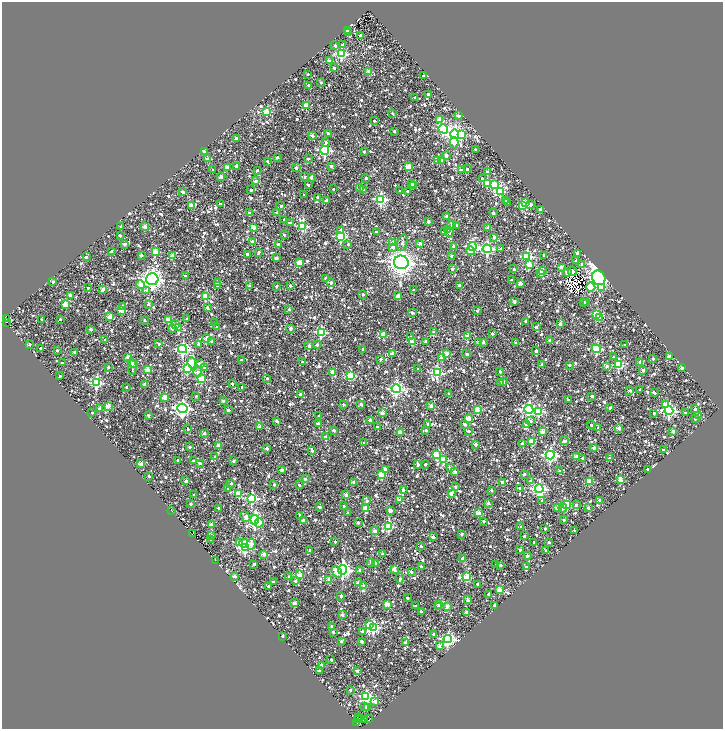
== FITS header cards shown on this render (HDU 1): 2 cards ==
NAXIS1  =                 1442
NAXIS2  =                 1453

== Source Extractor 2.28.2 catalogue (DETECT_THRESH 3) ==
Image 1442 x 1453 px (HDU 1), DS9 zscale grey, zoomed out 1/2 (1 PNG px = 2 x 2 image px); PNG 725 x 731 px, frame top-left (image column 2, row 1453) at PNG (2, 2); each listed source drawn as its Kron ellipse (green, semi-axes under 4 px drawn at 4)
Background 1.54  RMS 2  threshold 5.91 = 3 sigma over >= 5 px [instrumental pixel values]
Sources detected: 1628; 184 cannot appear on this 1/2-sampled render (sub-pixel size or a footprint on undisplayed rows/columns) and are neither listed nor drawn; of the other 1444, the 500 brightest by FLUX_AUTO listed and drawn (944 fainter detections omitted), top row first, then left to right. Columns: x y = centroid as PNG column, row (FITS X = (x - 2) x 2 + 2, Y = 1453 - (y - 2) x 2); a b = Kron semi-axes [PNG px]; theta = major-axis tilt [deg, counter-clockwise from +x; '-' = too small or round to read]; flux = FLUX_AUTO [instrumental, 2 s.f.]
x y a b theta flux
347 31 2 2 - 2100
348 33 3 2 - 2100
360 35 2 2 - 2600
335 45 2 2 - 1400
342 45 4 2 - 1300
341 54 4 3 - 38000
329 61 2 2 - 3700
334 68 2 2 - 1500
369 71 2 2 - 5200
308 74 2 2 - 960
423 76 2 2 - 1000
321 83 2 2 - 1200
309 85 2 2 - 1500
428 94 2 2 - 2100
415 97 2 2 - 1200
306 105 3 3 - 9200
266 112 3 3 - 14000
392 113 2 2 - 1300
459 116 2 2 - 1700
439 119 3 2 - 5700
374 121 2 2 - 1300
443 129 5 4 - 40000
394 131 2 2 - 1000
328 133 2 2 - 1900
455 134 4 4 - 130000
461 134 4 4 - 6200
312 136 2 2 - 2900
236 138 2 2 - 2000
326 142 3 2 - 1200
454 143 5 4 - 3900
475 149 2 2 - 1200
325 150 4 4 - 50000
204 151 2 2 - 4300
364 152 2 2 - 1500
446 156 3 2 - 2900
277 157 2 2 - 1500
207 159 2 2 - 2800
308 159 2 2 - 1100
438 160 2 2 - 1700
441 160 2 2 - 1300
267 161 2 2 - 1000
236 166 3 2 - 1800
331 166 2 2 - 2300
227 167 2 2 - 6000
408 167 3 3 - 8800
296 168 2 2 - 2000
467 169 2 2 - 1300
213 170 2 2 - 1400
257 170 2 2 - 1100
461 170 2 2 - 2700
487 172 3 2 - 2100
221 177 4 2 - 1700
305 177 2 2 - 1100
311 177 2 2 - 1600
366 178 2 2 - 1700
482 179 2 2 - 1000
256 181 2 2 - 3500
487 183 3 3 - 15000
412 184 2 2 - 2100
308 185 2 2 - 1000
494 185 3 3 - 14000
413 186 2 2 - 1100
360 188 4 3 - 1100
333 189 2 2 - 960
251 190 2 2 - 1600
364 190 2 2 - 2200
400 191 2 2 - 1300
408 191 2 2 - 1500
500 191 3 3 - 26000
182 192 2 2 - 3000
304 195 2 2 - 1300
317 197 2 2 - 1200
381 199 4 4 - 52000
326 200 2 2 - 2500
506 200 2 2 - 1900
526 202 3 3 - 5000
508 203 2 2 - 2000
220 204 2 2 - 1600
530 204 3 2 - 3400
191 205 3 2 - 6300
281 206 2 2 - 1100
523 206 3 3 - 13000
540 209 2 2 - 1500
276 212 2 2 - 1000
249 213 2 2 - 1500
493 213 3 2 - 2100
446 216 2 2 - 2800
284 220 2 2 - 2200
428 221 2 2 - 1600
290 223 3 2 - 1300
452 224 2 2 - 2500
456 225 2 2 - 1600
302 226 3 3 - 22000
121 227 2 2 - 1400
145 227 2 2 - 5200
488 227 2 2 - 3800
254 228 3 2 - 5600
447 230 3 2 - 1900
340 231 3 3 - 1500
376 232 2 2 - 1100
445 232 3 3 - 1600
449 232 2 2 - 1500
284 235 2 2 - 1100
120 236 2 2 - 1200
341 236 4 3 - 34000
494 237 2 2 - 1900
252 241 2 2 - 1300
392 242 2 2 - 1600
402 243 8 4 77 1000
420 243 2 2 - 2000
124 244 2 2 - 2700
278 244 2 2 - 1900
348 244 2 2 - 1300
393 247 3 3 - 2400
453 247 2 2 - 1700
472 247 4 4 - 42000
487 249 4 4 - 62000
501 249 2 2 - 1600
111 251 2 2 - 1400
471 251 4 3 - 2600
155 252 3 3 - 10000
259 252 2 2 - 2100
247 254 2 2 - 2200
577 254 2 2 - 2700
141 255 2 2 - 1600
544 255 2 2 - 1000
173 256 3 2 - 4300
451 256 2 2 - 1100
527 256 4 3 - 30000
86 257 2 2 - 1600
277 258 3 2 - 1300
576 261 3 2 - 1100
401 262 7 7 - 360000
300 263 3 3 - 9000
529 264 3 3 - 7800
582 264 3 2 - 1500
561 267 2 2 - 2300
452 269 2 2 - 1300
514 269 2 2 - 1500
542 271 3 2 - 6700
573 272 4 2 - 2500
540 273 3 2 - 1800
567 273 3 2 - 6100
185 276 2 2 - 1500
326 278 2 2 - 1800
599 278 7 6 - 200000
152 279 6 6 - 210000
511 280 2 2 - 1700
53 282 2 2 - 1400
218 283 2 2 - 4600
331 283 2 2 - 2100
520 283 2 2 - 3700
141 285 4 3 - 3500
459 285 2 2 - 1400
217 286 2 2 - 1900
249 286 2 2 - 2200
276 286 2 2 - 1100
290 286 2 2 - 1000
591 287 4 3 - 16000
88 288 2 2 - 1100
601 288 4 4 - 2300
103 289 3 2 - 4000
147 290 4 3 - 2200
413 290 2 2 - 1000
363 294 2 2 - 1700
70 295 2 2 - 3500
206 296 3 3 - 14000
397 296 3 2 - 2300
514 301 2 2 - 2600
583 302 2 2 - 1100
586 302 2 2 - 1500
148 304 3 2 - 2000
66 305 3 2 - 8600
122 306 3 2 - 1900
207 308 2 2 - 2100
289 309 2 2 - 1100
121 310 2 2 - 7300
477 311 3 2 - 1200
412 313 2 2 - 2100
596 314 3 3 - 19000
110 316 3 2 - 7100
600 317 3 3 - 7100
6 319 2 1 - 4700
42 319 2 2 - 1100
60 319 2 2 - 1100
168 319 2 2 - 4400
187 319 2 2 - 1300
144 320 2 2 - 960
526 321 3 2 - 1900
7 322 2 1 - 2700
214 323 2 2 - 1300
176 324 3 3 - 1600
560 324 2 2 - 3000
179 327 3 2 - 7900
217 327 3 2 - 1100
536 327 3 2 - 1100
172 328 2 2 - 1800
290 328 2 2 - 2200
91 329 2 2 - 1500
321 332 4 3 - 31000
434 332 2 2 - 1500
492 334 2 2 - 1300
383 335 3 2 - 8500
468 336 2 2 - 5200
410 337 3 2 - 1700
207 338 2 2 - 4800
105 340 2 2 - 1300
550 340 2 2 - 3000
212 341 2 2 - 2200
426 341 2 2 - 1800
412 342 3 3 - 10000
479 342 2 2 - 2200
483 342 2 2 - 2200
516 343 2 2 - 1200
29 344 3 2 - 1000
158 344 2 2 - 960
199 344 2 2 - 1600
317 345 2 2 - 1800
625 345 2 2 - 1600
309 346 2 2 - 2700
40 348 2 2 - 1400
183 349 4 4 - 62000
363 349 2 2 - 1200
596 349 4 3 - 31000
57 350 2 2 - 1300
536 351 2 2 - 2000
75 352 2 2 - 2000
393 353 2 2 - 4000
447 353 3 2 - 3400
467 354 2 2 - 1700
127 357 3 2 - 1300
613 357 2 2 - 1100
670 357 3 3 - 4500
441 358 3 2 - 3600
381 359 2 2 - 1200
653 359 2 2 - 1500
241 360 2 2 - 980
302 362 2 2 - 1800
640 362 3 2 - 3300
62 363 2 2 - 1300
133 363 2 2 - 3200
192 363 5 4 - 17000
201 364 3 2 - 5200
542 364 2 2 - 1700
569 365 2 2 - 1800
618 365 4 4 - 16000
607 366 3 2 - 1900
108 367 2 2 - 1300
132 367 8 2 -84 980
205 368 3 3 - 980
682 368 2 2 - 1800
188 369 4 3 - 26000
418 369 2 2 - 1300
147 370 3 2 - 6100
643 370 2 2 - 2900
500 371 2 2 - 1700
198 372 5 4 - 1700
332 372 2 2 - 5200
437 373 4 4 - 33000
60 376 2 2 - 1300
350 376 3 3 - 20000
267 378 2 2 - 1100
201 379 3 3 - 16000
503 382 2 2 - 1300
96 383 3 3 - 39000
501 383 2 2 - 1800
145 384 2 2 - 3000
232 384 2 2 - 1400
126 387 2 2 - 1100
242 387 2 2 - 1300
396 389 5 4 - 84000
630 390 2 2 - 1300
640 390 2 2 - 960
654 392 4 2 - 1300
300 394 2 2 - 1500
449 394 3 2 - 1500
196 396 2 2 - 1200
592 396 2 2 - 1500
165 398 3 3 - 9400
568 400 3 2 - 1000
223 401 2 2 - 1600
343 404 2 2 - 1600
361 404 3 2 - 1700
666 404 4 3 - 6500
108 406 3 3 - 8200
431 406 2 2 - 4300
182 408 5 4 - 110000
610 408 3 2 - 1100
99 409 2 2 - 1900
529 409 5 4 - 76000
695 409 2 2 - 2200
228 410 2 2 - 2500
477 410 3 2 - 8500
539 411 4 3 - 26000
669 411 4 4 - 67000
92 413 2 2 - 1400
382 413 2 2 - 5500
654 413 2 2 - 1400
686 413 2 2 - 1500
148 415 2 2 - 1600
699 415 2 2 - 1500
319 416 2 2 - 1200
695 418 2 2 - 2100
468 419 3 3 - 7800
370 420 2 2 - 3600
277 421 3 2 - 1800
530 421 3 2 - 2000
318 424 2 2 - 3700
428 424 2 2 - 1300
465 424 3 2 - 1700
526 425 2 2 - 2300
591 425 4 2 - 1100
260 427 2 2 - 4200
377 427 2 2 - 1500
598 428 2 2 - 2100
619 428 2 2 - 5600
188 429 2 2 - 1200
334 430 2 2 - 2300
426 430 2 2 - 1600
469 431 2 2 - 1100
673 431 2 2 - 2900
400 432 2 2 - 6300
542 432 2 2 - 5300
204 433 2 2 - 2100
325 437 2 2 - 1300
532 441 3 3 - 10000
564 441 3 2 - 3600
364 443 2 2 - 1100
522 443 2 2 - 2200
475 444 2 2 - 2700
218 445 3 2 - 2900
190 447 2 2 - 2100
267 448 2 2 - 2400
594 448 2 2 - 3700
312 450 3 2 - 1100
663 450 2 2 - 1500
436 454 3 3 - 9300
550 455 4 4 - 72000
576 456 3 2 - 4600
215 457 2 2 - 1700
582 458 2 2 - 1500
610 458 2 2 - 1200
178 460 2 2 - 1400
443 460 3 3 - 13000
194 461 2 2 - 1300
233 461 2 2 - 2000
200 463 3 2 - 1100
141 464 2 2 - 6500
418 464 2 2 - 1400
425 464 2 2 - 1500
451 468 2 2 - 3100
282 469 2 2 - 1900
385 469 3 2 - 1700
648 469 2 2 - 1700
559 471 2 2 - 1500
454 472 3 3 - 2100
524 474 2 2 - 2000
381 475 3 3 - 11000
149 476 2 2 - 980
305 478 2 2 - 1900
620 480 3 2 - 9800
186 481 2 2 - 3800
531 481 2 2 - 1600
589 481 3 3 - 11000
354 482 2 2 - 2000
502 482 2 2 - 2600
231 483 2 2 - 1100
274 485 2 2 - 1500
299 485 2 2 - 1300
455 487 2 2 - 1600
228 488 2 2 - 1500
520 488 2 2 - 2900
539 489 4 4 - 84000
403 490 2 2 - 2300
491 490 2 2 - 1500
239 493 3 3 - 10000
451 493 2 2 - 2500
194 495 2 2 - 1000
346 495 2 2 - 4800
252 498 4 4 - 35000
400 500 3 2 - 5200
542 500 2 2 - 1500
600 500 2 2 - 2700
367 501 2 2 - 1600
488 503 2 2 - 1700
191 504 2 2 - 1600
567 505 3 3 - 14000
576 505 2 2 - 2200
344 506 2 2 - 1100
319 507 3 2 - 1700
219 508 2 2 - 1900
365 508 3 3 - 11000
558 508 2 2 - 4900
563 508 4 4 - 1500
588 508 2 2 - 1000
172 511 2 1 - 1300
390 511 3 2 - 4100
348 513 3 2 - 1700
479 513 3 2 - 8300
300 515 3 2 - 1100
245 517 6 3 -51 3000
255 520 5 3 - 84000
303 520 3 2 - 2000
564 520 2 2 - 1600
484 521 2 2 - 1700
358 522 2 2 - 1600
259 523 4 3 - 6800
211 525 2 2 - 5000
388 526 3 3 - 25000
521 527 2 2 - 2000
545 529 2 2 - 1100
375 531 2 2 - 3200
575 531 2 2 - 1100
193 533 3 2 - 2900
461 534 2 2 - 1200
212 536 2 2 - 1500
524 536 2 2 - 1600
433 537 2 2 - 2100
210 539 2 2 - 1300
335 541 2 2 - 1100
534 542 2 2 - 1200
549 542 2 2 - 1800
240 543 4 3 - 12000
244 543 4 3 - 2600
251 544 5 4 - 4000
421 546 2 2 - 1500
245 547 4 3 - 44000
310 550 2 2 - 1000
520 550 2 2 - 1500
546 551 2 2 - 1800
264 554 2 2 - 5900
382 554 2 2 - 1800
527 556 2 2 - 2000
462 559 2 2 - 1400
216 560 3 2 - 1100
371 562 3 2 - 1700
375 563 2 2 - 2100
254 564 2 2 - 1700
496 565 2 2 - 1400
500 565 2 2 - 1900
421 566 2 2 - 1100
526 567 2 2 - 1400
394 569 2 2 - 3200
343 570 5 4 - 110000
360 570 2 2 - 1800
337 572 6 4 -51 3700
411 572 2 2 - 2600
299 575 3 2 - 7200
234 576 2 2 - 3100
289 577 2 2 - 1700
467 577 3 3 - 14000
400 578 5 2 - 1100
329 579 2 2 - 4100
295 581 2 2 - 1400
273 582 2 2 - 1500
358 583 2 2 - 3600
478 584 2 2 - 1300
268 586 2 2 - 1200
364 586 3 3 - 2100
499 589 2 2 - 7200
488 594 2 2 - 1300
341 596 2 2 - 1800
407 598 2 2 - 970
468 600 3 2 - 1200
294 603 2 2 - 3600
387 604 3 3 - 6000
439 604 3 2 - 2200
495 605 2 2 - 1800
416 606 2 2 - 1600
439 606 2 2 - 1800
447 606 2 2 - 4500
421 611 3 2 - 1600
466 612 2 2 - 2100
342 615 2 2 - 2700
370 624 4 3 - 12000
331 626 2 2 - 1200
373 627 4 3 - 40000
362 631 2 2 - 1500
333 632 2 2 - 1400
434 634 3 2 - 1500
282 636 2 2 - 1500
448 639 4 4 - 65000
341 641 2 2 - 1800
361 641 2 2 - 1800
405 643 3 2 - 2800
439 646 3 3 - 1400
331 659 2 2 - 1100
321 665 2 2 - 1700
319 671 2 2 - 2200
357 671 2 2 - 1400
350 690 2 2 - 1700
366 696 4 4 - 46000
375 701 2 2 - 4900
365 707 3 2 - 1600
367 707 2 2 - 1600
359 718 4 2 - 2100
369 719 3 2 - 1100
358 720 2 1 - 31000
365 720 2 1 - 2000
357 723 2 1 - 4300
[944 fainter detections neither listed nor drawn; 184 sub-pixel or undisplayed-footprint detections neither listed nor drawn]